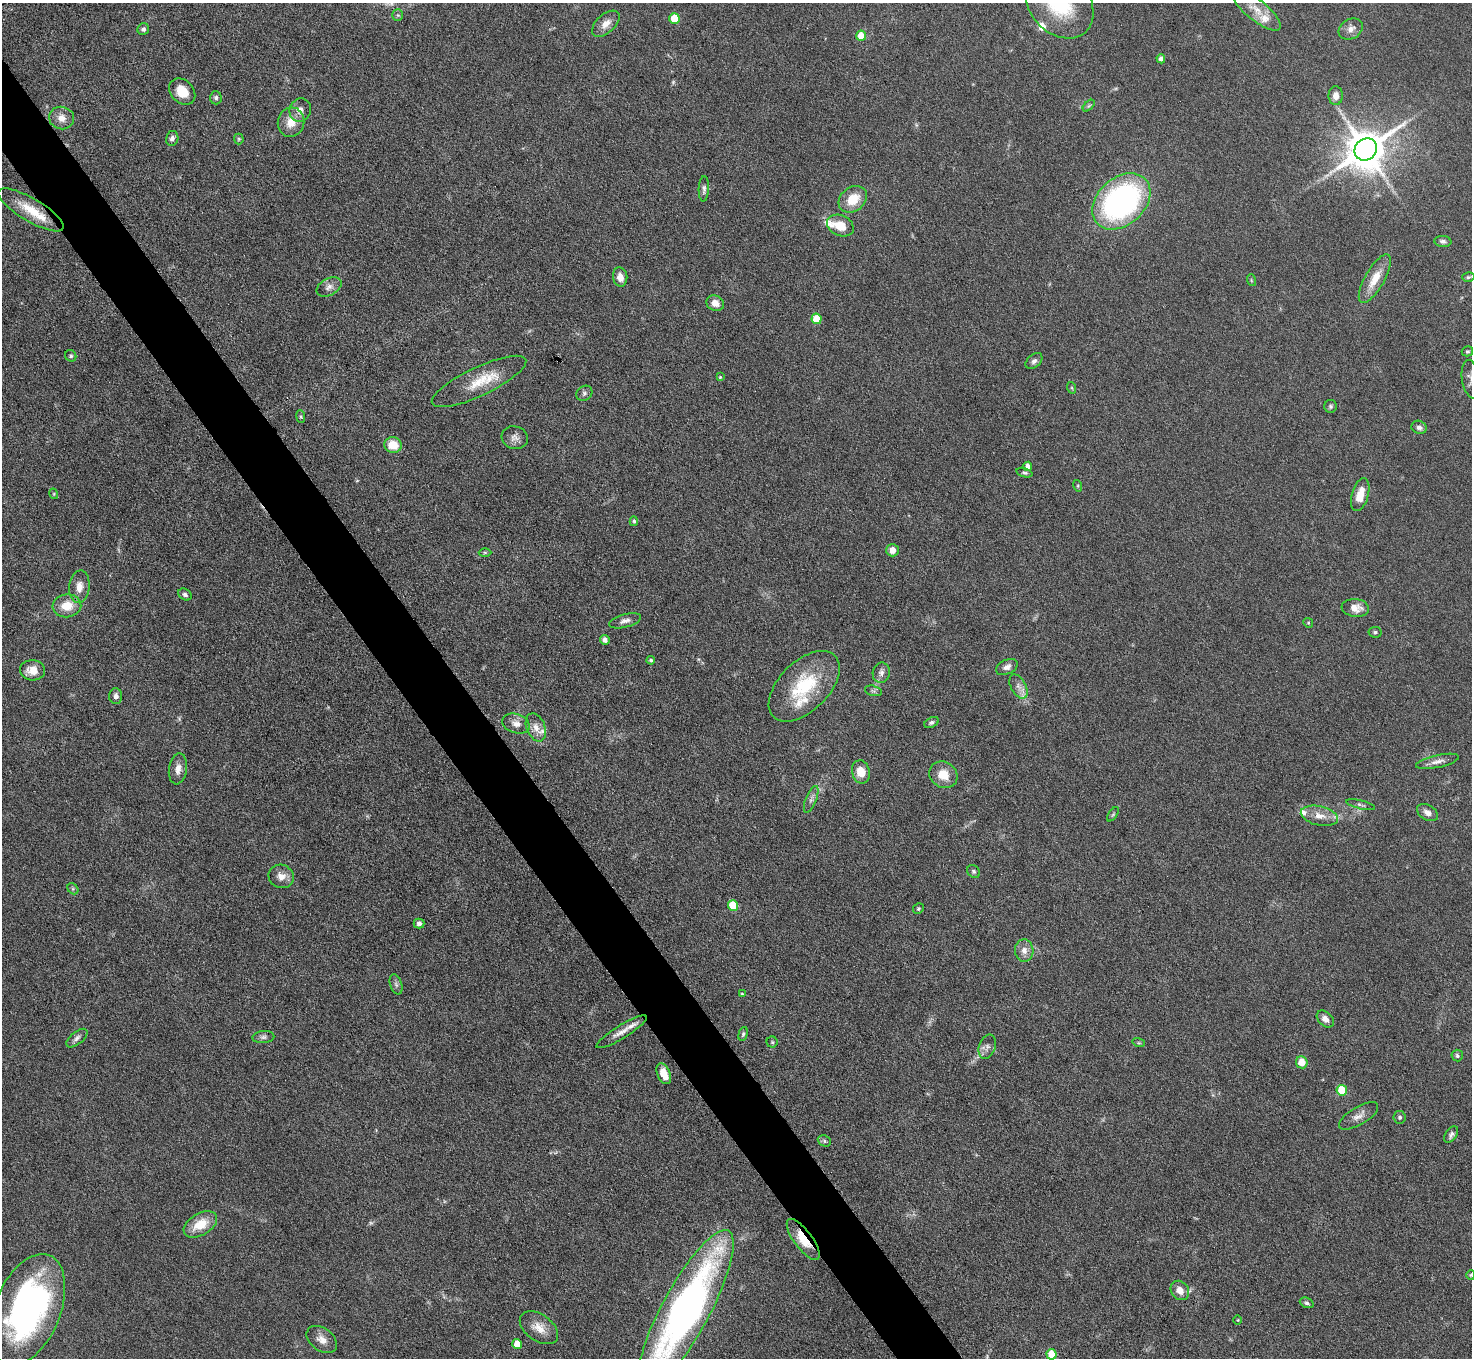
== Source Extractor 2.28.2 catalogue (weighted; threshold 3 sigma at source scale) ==
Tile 11 of 4 x 4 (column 3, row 3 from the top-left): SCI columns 2941-4410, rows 1653-3008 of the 5882 x 5876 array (HDU 1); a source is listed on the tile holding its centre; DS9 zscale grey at full resolution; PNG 1474 x 1360 px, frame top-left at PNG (2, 3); each listed source drawn as its Kron ellipse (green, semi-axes under 4 px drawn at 4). Shown black and unused: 4% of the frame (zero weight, under 4 of 8 exposures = <1% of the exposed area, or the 3 px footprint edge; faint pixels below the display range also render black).
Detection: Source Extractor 2.28.2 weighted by HDU 2 'WHT'; one run over the whole footprint, this tile lists its part. Background 0.0969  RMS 0.0051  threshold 0.0209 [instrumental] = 3 sigma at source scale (4.09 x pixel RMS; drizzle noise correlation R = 1.36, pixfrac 0.8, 0.05/0.05 arcsec/px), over >= 5 px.
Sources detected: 127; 2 too faint to see at this stretch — neither listed nor drawn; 7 inside a brighter listed object's ellipse — not listed separately; the other 118 listed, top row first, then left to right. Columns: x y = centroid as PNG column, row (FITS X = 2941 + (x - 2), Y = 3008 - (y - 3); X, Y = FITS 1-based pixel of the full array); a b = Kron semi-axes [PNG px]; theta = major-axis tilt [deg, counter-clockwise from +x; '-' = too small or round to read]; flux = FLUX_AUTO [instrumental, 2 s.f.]
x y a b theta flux
1059 3 39 29 -48 37
1256 10 31 10 -39 8.1
398 15 6 5 - 0.86
674 18 5 5 - 13
606 24 16 9 42 4.3
143 29 6 5 - 1.4
1351 29 13 9 29 3.2
861 36 5 5 - 8.9
1161 59 4 4 - 2.1
182 92 15 11 -45 9
1336 96 9 7 -89 3.8
216 98 7 6 - 1.2
1089 106 7 4 44 0.82
300 110 12 10 65 3.7
62 118 12 11 - 4.7
291 122 15 13 74 7.5
172 138 7 6 - 1.9
239 139 5 5 - 0.64
1366 149 12 10 40 1600
704 189 13 5 87 1.5
853 199 15 11 40 11
1121 201 33 23 42 120
31 210 37 11 -31 13
840 226 14 10 -25 8
1443 241 8 5 -7 1.5
620 277 10 7 -81 3.9
1468 277 6 4 16 0.73
1375 279 27 10 60 9.1
1251 280 6 3 -72 0.57
329 287 13 8 28 2.8
715 303 9 7 -26 3.5
816 319 5 5 - 11
1467 351 6 5 - 0.7
71 356 6 5 - 0.88
1034 361 10 6 42 1.6
720 377 4 4 - 0.5
1471 379 19 9 -81 3.2
479 381 52 14 25 15
1072 388 6 3 -71 0.58
584 393 8 7 - 1.3
1331 406 6 6 - 0.96
301 417 6 4 -82 0.65
1419 427 8 6 -26 1.6
515 438 13 11 -17 3.1
393 445 9 8 - 9.1
1028 466 4 4 - 2.5
1024 473 8 4 -16 0.83
1078 486 6 4 -72 0.55
54 494 5 3 - 0.46
1360 495 17 8 75 6.5
634 521 5 4 - 0.68
892 550 6 6 - 4.3
485 552 6 4 0 0.65
79 587 16 10 84 4.9
185 595 7 5 -33 1.3
67 606 14 11 7 9.1
1355 608 13 9 -6 5.5
625 621 16 6 14 2.5
1308 623 5 4 - 0.55
1375 632 6 5 - 0.97
605 640 5 4 - 2.1
651 660 4 4 - 0.81
1007 667 11 7 25 2.3
33 670 12 10 -4 6
881 673 10 8 77 2.3
804 686 43 24 45 31
1018 686 13 7 -62 3.1
873 691 9 5 -15 1.1
116 696 8 6 88 1.9
931 722 8 5 28 1.2
516 724 14 9 -18 3.6
536 727 14 9 -67 4.3
1437 761 22 6 12 3.3
178 769 15 9 81 3.9
861 772 12 9 -76 6.8
943 775 15 12 -35 8
811 799 14 5 68 2.2
1360 805 15 4 -13 1.2
1427 813 11 7 -30 2.7
1113 814 8 4 54 0.73
1319 816 19 9 -12 5.7
974 871 7 5 -47 1
281 876 13 11 -23 4.3
73 889 6 4 -47 0.8
733 906 5 5 - 16
918 909 6 5 - 0.68
419 923 5 5 - 1.6
1024 951 11 9 -87 3.6
396 984 10 6 -73 1.4
742 994 4 3 - 0.51
1325 1019 10 7 -43 2.6
622 1032 29 6 32 4.9
743 1034 7 4 75 0.9
263 1037 11 6 5 1.5
77 1038 12 6 39 2.1
772 1042 5 5 - 0.76
1139 1043 6 4 -17 0.68
987 1047 12 8 70 2.4
1457 1056 6 5 - 0.98
1302 1062 6 5 - 6.3
664 1074 11 6 -66 5.2
1342 1090 5 5 - 19
1359 1116 22 9 31 3.8
1400 1117 6 6 - 0.94
1451 1135 9 5 54 1.6
824 1141 7 5 -24 0.86
200 1224 18 11 31 11
803 1239 25 9 -54 11
1471 1275 5 4 - 0.54
1180 1290 10 8 -52 4.6
1307 1303 7 5 -23 1.2
28 1310 59 33 68 140
686 1310 90 24 62 260
1238 1320 5 3 - 0.36
539 1328 21 13 -35 6.5
322 1339 17 11 -36 4.4
517 1344 5 4 - 6.8
1052 1354 5 5 - 11
Overlapping masked pixels (flux is a lower limit): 2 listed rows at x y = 31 210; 803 1239
Isophote crosses this tile's border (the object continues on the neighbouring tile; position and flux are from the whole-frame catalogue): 4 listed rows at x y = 1059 3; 1471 379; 1471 1275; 686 1310